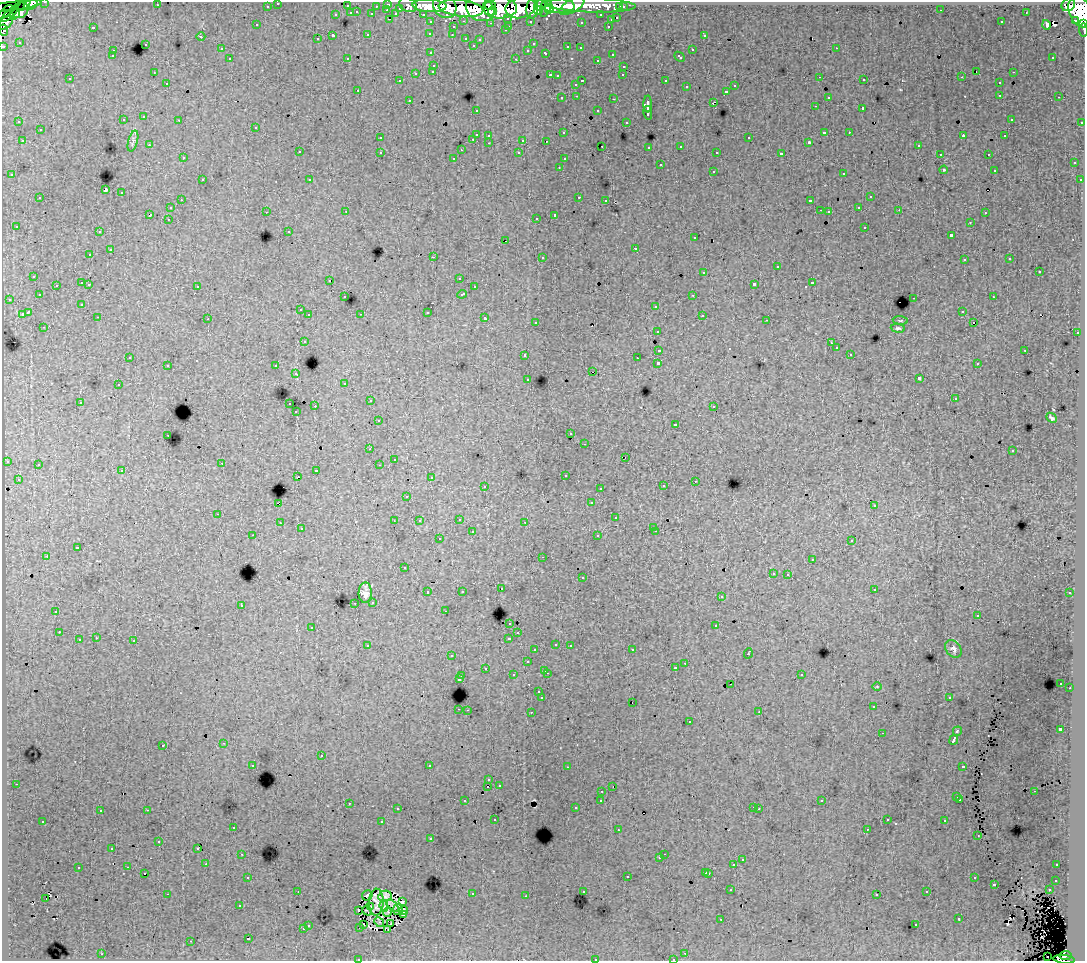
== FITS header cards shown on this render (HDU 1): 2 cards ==
NAXIS1  =                 1083
NAXIS2  =                  959

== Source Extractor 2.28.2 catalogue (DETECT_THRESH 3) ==
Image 1083 x 959 px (HDU 1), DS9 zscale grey, 1 PNG px = 1 image px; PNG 1087 x 963 px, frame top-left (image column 1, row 959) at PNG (2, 2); each listed source drawn as its Kron ellipse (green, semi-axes under 4 px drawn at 4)
Background 174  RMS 1.2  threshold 3.59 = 3 sigma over >= 5 px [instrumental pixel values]
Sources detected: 504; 4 with non-positive FLUX_AUTO (blend fragments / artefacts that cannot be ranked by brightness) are neither listed nor drawn; the other 500 listed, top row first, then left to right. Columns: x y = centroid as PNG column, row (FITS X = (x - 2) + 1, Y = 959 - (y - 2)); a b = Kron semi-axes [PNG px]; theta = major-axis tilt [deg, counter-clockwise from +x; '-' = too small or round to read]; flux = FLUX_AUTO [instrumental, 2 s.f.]
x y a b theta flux
45 2 3 2 - 4500
278 3 3 3 - 2600
31 4 7 5 24 54000
388 4 3 3 - 5100
24 5 7 3 39 46000
157 5 3 2 - 130
408 5 9 6 -25 22000
490 5 6 5 - 64000
540 5 6 5 - 71000
590 5 45 7 -2 140000
1068 5 7 6 - 96000
13 6 29 3 7 20000
267 6 3 3 - 2100
347 6 3 3 - 1200
376 6 3 2 - 1400
429 6 17 6 -3 220000
445 6 13 10 -48 180000
546 6 11 5 72 110000
558 6 16 7 -3 200000
572 6 14 6 30 100000
620 7 3 3 - 1500
623 7 3 3 - 2800
400 8 3 3 - 1100
461 8 22 8 -7 330000
500 8 16 10 1 390000
520 8 15 10 12 350000
532 8 10 6 84 150000
549 8 5 3 - 77000
480 9 15 11 -25 260000
20 10 8 7 - 56000
387 10 3 2 - 350
941 10 2 2 - 82
492 11 5 4 - 62000
538 11 4 3 - 73000
5 12 9 4 45 23000
357 12 3 2 - 420
1080 12 16 11 -69 420000
351 13 3 3 - 880
1026 13 3 2 - 53
10 14 10 4 40 42000
15 14 6 3 52 31000
372 14 3 3 - 1300
396 14 4 3 - 990
423 14 3 2 - 2600
336 15 3 3 - 610
601 15 3 3 - 1900
508 18 3 3 - 1500
617 18 3 3 - 770
390 19 3 2 - 360
611 20 3 3 - 510
1076 20 3 3 - 8300
464 21 3 2 - 440
530 21 3 3 - 1600
6 22 8 5 39 130000
431 22 3 3 - 2600
581 22 3 3 - 250
1001 22 2 2 - 66
490 23 3 2 - 120
1084 23 4 2 - 15000
257 25 3 3 - 240
1047 25 5 3 - 630
509 26 3 2 - 510
608 26 3 2 - 490
93 27 3 2 - 860
453 27 3 3 - 450
3 30 6 4 -82 20000
505 30 3 3 - 310
1084 30 6 2 -84 6100
430 33 3 3 - 290
368 35 3 3 - 710
452 35 3 2 - 200
704 35 3 3 - 370
333 36 3 3 - 1800
201 37 4 3 - 70
466 38 3 3 - 560
317 39 3 3 - 200
480 39 3 3 - 230
19 42 3 2 - 110
145 44 3 3 - 510
533 44 3 2 - 120
473 45 3 3 - 240
3 46 3 3 - 6700
568 47 3 3 - 710
580 48 3 3 - 230
836 48 3 2 - 260
221 49 3 3 - 190
528 50 3 3 - 300
692 50 3 3 - 520
113 51 3 2 - 340
431 53 3 3 - 280
546 53 4 3 - 550
612 54 3 3 - 470
112 56 3 3 - 220
680 57 6 3 -42 590
1053 57 3 2 - 190
347 58 2 2 - 59
230 59 3 3 - 420
516 59 3 2 - 580
597 60 3 3 - 350
434 65 3 3 - 410
624 66 3 3 - 400
433 71 3 3 - 390
976 71 2 2 - 5.6
154 72 3 2 - 84
1013 72 3 2 - 350
416 73 3 3 - 720
550 75 3 2 - 710
623 75 3 2 - 150
557 76 3 3 - 180
820 77 3 2 - 170
962 77 3 3 - 64
70 79 3 3 - 290
864 80 3 2 - 270
399 81 3 2 - 120
582 81 3 2 - 760
666 81 3 3 - 1400
167 83 3 2 - 230
999 83 3 3 - 430
576 84 3 3 - 320
735 86 3 3 - 500
687 87 3 3 - 330
358 90 3 2 - 210
726 91 3 3 - 390
1000 95 3 3 - 320
577 96 3 2 - 360
828 97 3 3 - 330
1059 97 3 2 - 150
562 98 3 3 - 300
614 99 3 2 - 590
409 100 3 2 - 240
713 103 4 2 - 600
648 104 8 3 90 3500
815 106 3 2 - 140
863 108 3 3 - 1400
476 110 3 2 - 170
598 111 3 3 - 400
648 113 7 3 -80 2500
144 117 3 3 - 380
1011 119 3 2 - 110
123 120 3 3 - 350
179 120 3 2 - 280
19 122 3 3 - 220
626 122 3 2 - 150
1082 122 3 2 - 860
256 127 3 3 - 410
40 130 3 3 - 470
824 132 4 3 - 1100
849 132 3 2 - 230
563 133 3 3 - 210
476 134 3 3 - 1100
489 135 3 3 - 310
963 136 4 2 - 700
1005 136 3 3 - 200
380 138 3 3 - 230
749 138 3 3 - 520
473 139 3 2 - 370
523 140 3 3 - 950
22 141 3 2 - 320
133 141 11 4 74 190
546 141 2 2 - 51
809 142 3 3 - 140
489 143 3 2 - 350
149 145 3 3 - 170
918 145 3 3 - 250
602 146 2 2 - 38
681 146 3 3 - 280
649 147 3 3 - 200
461 150 3 2 - 83
299 152 3 3 - 430
380 152 3 3 - 370
717 152 3 3 - 130
519 153 3 3 - 310
781 154 4 3 - 2700
940 154 3 2 - 130
988 154 3 2 - 320
183 158 3 3 - 280
454 158 3 3 - 240
564 159 3 3 - 250
1074 163 3 3 - 430
660 165 3 3 - 690
559 167 3 2 - 140
944 170 4 3 - 81
994 170 3 3 - 130
713 171 3 3 - 450
844 173 3 3 - 650
12 175 3 3 - 400
202 180 3 2 - 400
310 180 3 3 - 220
1080 180 3 3 - 350
106 190 3 3 - 10000
122 193 3 3 - 610
579 197 3 2 - 660
870 197 3 3 - 550
40 198 3 3 - 560
181 200 3 2 - 260
606 200 3 2 - 170
810 201 4 3 - 1600
859 207 3 3 - 270
170 208 3 3 - 350
820 210 2 2 - 51
899 210 3 2 - 170
266 212 3 2 - 230
346 212 3 2 - 210
829 212 3 3 - 840
985 213 3 3 - 250
150 215 4 3 - 790
555 215 4 3 - 2100
536 218 3 2 - 200
168 219 3 2 - 320
970 222 3 3 - 190
16 226 3 3 - 210
865 227 3 3 - 550
289 231 3 3 - 170
99 232 3 2 - 290
951 235 3 3 - 1400
694 238 3 3 - 270
506 241 3 2 - 42
636 248 3 3 - 700
110 250 3 3 - 800
90 255 3 2 - 250
433 257 3 2 - 1100
542 257 3 3 - 520
1010 259 3 3 - 250
964 260 3 3 - 330
777 267 3 3 - 1100
1039 271 3 3 - 770
704 272 3 3 - 660
34 276 3 3 - 350
459 278 3 2 - 140
330 280 3 2 - 180
82 283 3 3 - 950
812 283 3 3 - 630
89 284 3 2 - 420
754 284 4 3 - 2200
56 285 3 2 - 300
197 286 3 3 - 410
474 287 3 3 - 320
462 294 5 3 - 600
39 295 3 3 - 170
693 295 3 2 - 340
345 297 3 3 - 310
993 297 3 2 - 330
914 298 3 2 - 550
9 299 3 2 - 270
82 304 3 3 - 230
656 306 3 3 - 450
300 310 3 3 - 240
962 311 3 2 - 200
28 312 4 3 - 1700
427 312 3 3 - 860
22 314 4 3 - 950
361 314 2 2 - 63
309 315 3 3 - 340
702 315 3 2 - 370
98 317 3 2 - 210
485 318 3 3 - 660
208 319 2 2 - 55
767 320 2 2 - 70
900 320 8 3 -4 110
536 322 3 3 - 260
973 322 2 2 - 50
44 327 3 2 - 270
898 328 7 4 -6 180
658 331 3 3 - 250
1077 333 3 2 - 340
304 341 3 3 - 340
831 343 3 3 - 140
836 348 3 3 - 210
659 350 4 3 - 1100
1025 350 3 2 - 590
850 354 3 2 - 250
525 355 3 3 - 490
130 357 3 2 - 160
637 358 2 2 - 93
658 363 3 3 - 3200
977 364 3 3 - 130
168 365 3 3 - 530
276 366 3 3 - 490
592 372 3 2 - 320
296 374 3 3 - 230
919 378 4 3 - 3200
528 379 3 3 - 220
345 383 3 3 - 360
118 385 3 2 - 280
955 399 3 3 - 150
370 401 3 2 - 260
80 402 3 3 - 230
290 404 3 2 - 400
315 406 2 2 - 760
714 406 3 3 - 310
296 412 3 2 - 170
1052 418 6 3 -42 170
378 421 3 3 - 350
675 424 3 3 - 300
571 434 3 2 - 170
168 435 3 2 - 190
585 444 3 2 - 200
370 449 3 2 - 130
1012 451 3 3 - 190
625 457 2 2 - 32
394 459 2 2 - 61
7 461 3 3 - 430
222 463 3 2 - 150
38 465 3 2 - 170
379 465 3 2 - 130
316 470 3 2 - 470
122 471 3 3 - 350
565 475 3 3 - 390
298 476 3 2 - 49
431 478 3 3 - 240
18 479 3 3 - 220
695 481 3 2 - 190
485 486 3 2 - 320
663 486 3 3 - 380
600 488 3 2 - 230
407 496 3 3 - 140
278 503 4 2 - 640
591 503 3 3 - 200
874 506 3 3 - 200
218 514 3 2 - 210
616 518 3 3 - 380
459 519 3 2 - 450
394 521 3 2 - 88
419 521 3 3 - 150
525 522 3 2 - 140
280 523 3 2 - 250
654 527 3 2 - 110
301 529 3 3 - 160
656 531 3 2 - 330
472 532 3 3 - 870
253 535 3 2 - 120
598 536 3 3 - 520
439 539 3 3 - 270
852 541 3 3 - 420
77 548 3 3 - 1000
47 556 3 2 - 880
543 557 3 2 - 160
812 559 2 2 - 53
404 568 3 3 - 260
773 573 3 3 - 340
788 574 3 3 - 390
582 578 3 3 - 410
501 589 3 3 - 220
874 589 3 2 - 170
462 591 3 3 - 270
428 592 3 3 - 530
365 593 10 6 89 530
1070 593 3 3 - 240
721 597 3 3 - 240
373 602 3 3 - 340
355 603 3 2 - 270
241 605 3 3 - 400
56 611 3 3 - 500
445 611 3 2 - 240
978 615 3 3 - 200
510 623 3 3 - 330
716 626 3 3 - 690
312 627 3 3 - 350
59 632 3 2 - 220
518 633 3 3 - 280
96 638 3 2 - 290
509 638 4 3 - 820
79 640 3 3 - 820
134 641 3 3 - 910
556 644 3 2 - 260
570 645 3 2 - 300
368 646 4 3 - 470
953 649 10 7 -50 310
535 650 3 3 - 240
632 650 3 2 - 350
748 653 5 3 - 810
452 656 3 2 - 270
527 662 3 3 - 490
685 663 3 2 - 310
485 668 3 2 - 270
676 668 3 3 - 330
545 670 3 3 - 410
547 673 3 2 - 540
801 674 3 3 - 300
513 675 3 3 - 420
462 676 3 2 - 460
459 679 3 3 - 1300
1061 683 2 2 - 55
731 684 2 2 - 190
877 687 4 3 - 57
1070 688 2 2 - 390
539 692 3 3 - 210
949 697 3 3 - 190
542 698 3 3 - 2400
632 702 2 2 - 160
873 707 3 2 - 230
459 709 3 2 - 490
467 710 2 2 - 310
531 712 3 2 - 420
759 712 3 2 - 47
689 722 3 3 - 530
1060 729 4 3 - 2800
957 731 5 3 - 1500
882 733 2 2 - 44
954 740 5 3 - 4400
224 743 3 2 - 340
163 745 3 3 - 480
321 756 3 3 - 660
253 765 3 3 - 230
430 766 3 3 - 3800
963 766 3 3 - 750
567 767 3 2 - 140
489 780 3 3 - 270
16 784 3 2 - 270
499 785 3 2 - 170
488 786 3 2 - 300
613 787 3 2 - 89
602 791 3 2 - 310
1034 791 3 2 - 140
957 797 3 3 - 380
960 799 3 3 - 260
601 800 3 3 - 380
465 801 3 3 - 250
822 801 3 3 - 150
349 803 3 2 - 450
754 807 3 2 - 210
576 808 3 3 - 340
397 809 3 3 - 270
759 809 3 2 - 66
147 810 3 2 - 460
100 811 3 3 - 270
495 819 3 2 - 130
887 820 3 3 - 250
43 821 3 3 - 290
945 821 3 3 - 440
382 822 3 3 - 920
233 827 3 3 - 250
867 829 3 2 - 99
618 830 3 2 - 230
978 836 3 2 - 140
431 839 3 3 - 280
159 841 3 2 - 150
112 848 3 2 - 170
198 848 3 2 - 95
242 854 3 2 - 240
664 854 2 2 - 220
660 858 3 3 - 360
742 860 3 3 - 330
206 864 2 2 - 330
734 865 3 3 - 1400
1057 865 3 2 - 190
128 867 3 2 - 230
78 868 3 3 - 510
706 872 3 3 - 600
144 873 3 2 - 110
709 873 3 3 - 570
627 876 3 3 - 660
248 877 3 2 - 290
974 878 3 3 - 310
1056 880 3 3 - 480
994 884 3 3 - 1000
731 890 3 2 - 180
1049 890 3 2 - 430
298 891 3 2 - 85
583 892 3 3 - 210
927 892 3 3 - 310
167 894 3 2 - 940
472 894 3 3 - 600
367 895 5 5 - 230
877 895 3 3 - 210
385 896 7 5 10 130
526 896 3 3 - 92
46 899 3 2 - 92
376 902 13 7 87 59
402 902 4 3 - 44
240 906 3 3 - 120
371 906 3 2 - 74
384 906 6 3 -85 83
392 906 8 2 -44 160
398 909 5 5 - 230
358 910 2 2 - 96
403 910 5 4 - 98
367 911 5 3 - 150
388 912 5 3 - 61
403 915 3 2 - 120
721 919 3 2 - 120
959 919 3 3 - 610
379 922 5 4 - 140
391 924 4 2 - 77
308 925 3 3 - 400
364 925 3 2 - 280
916 925 3 3 - 310
360 927 2 2 - 73
303 929 3 3 - 610
388 929 3 2 - 100
248 939 3 3 - 1300
191 941 2 2 - 85
685 953 3 2 - 230
102 954 3 2 - 540
1065 955 6 4 8 37000
1047 956 2 2 - 300
595 959 3 2 - 430
673 959 3 2 - 160
1064 959 10 4 -5 72000
358 960 3 2 - 65
At the frame edge (FLAGS 8, measured only in part): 12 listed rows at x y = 45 2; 278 3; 1080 12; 6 22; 1084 23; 3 30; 1084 30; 3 46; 595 959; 673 959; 1064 959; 358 960
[4 non-positive-flux detections neither listed nor drawn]